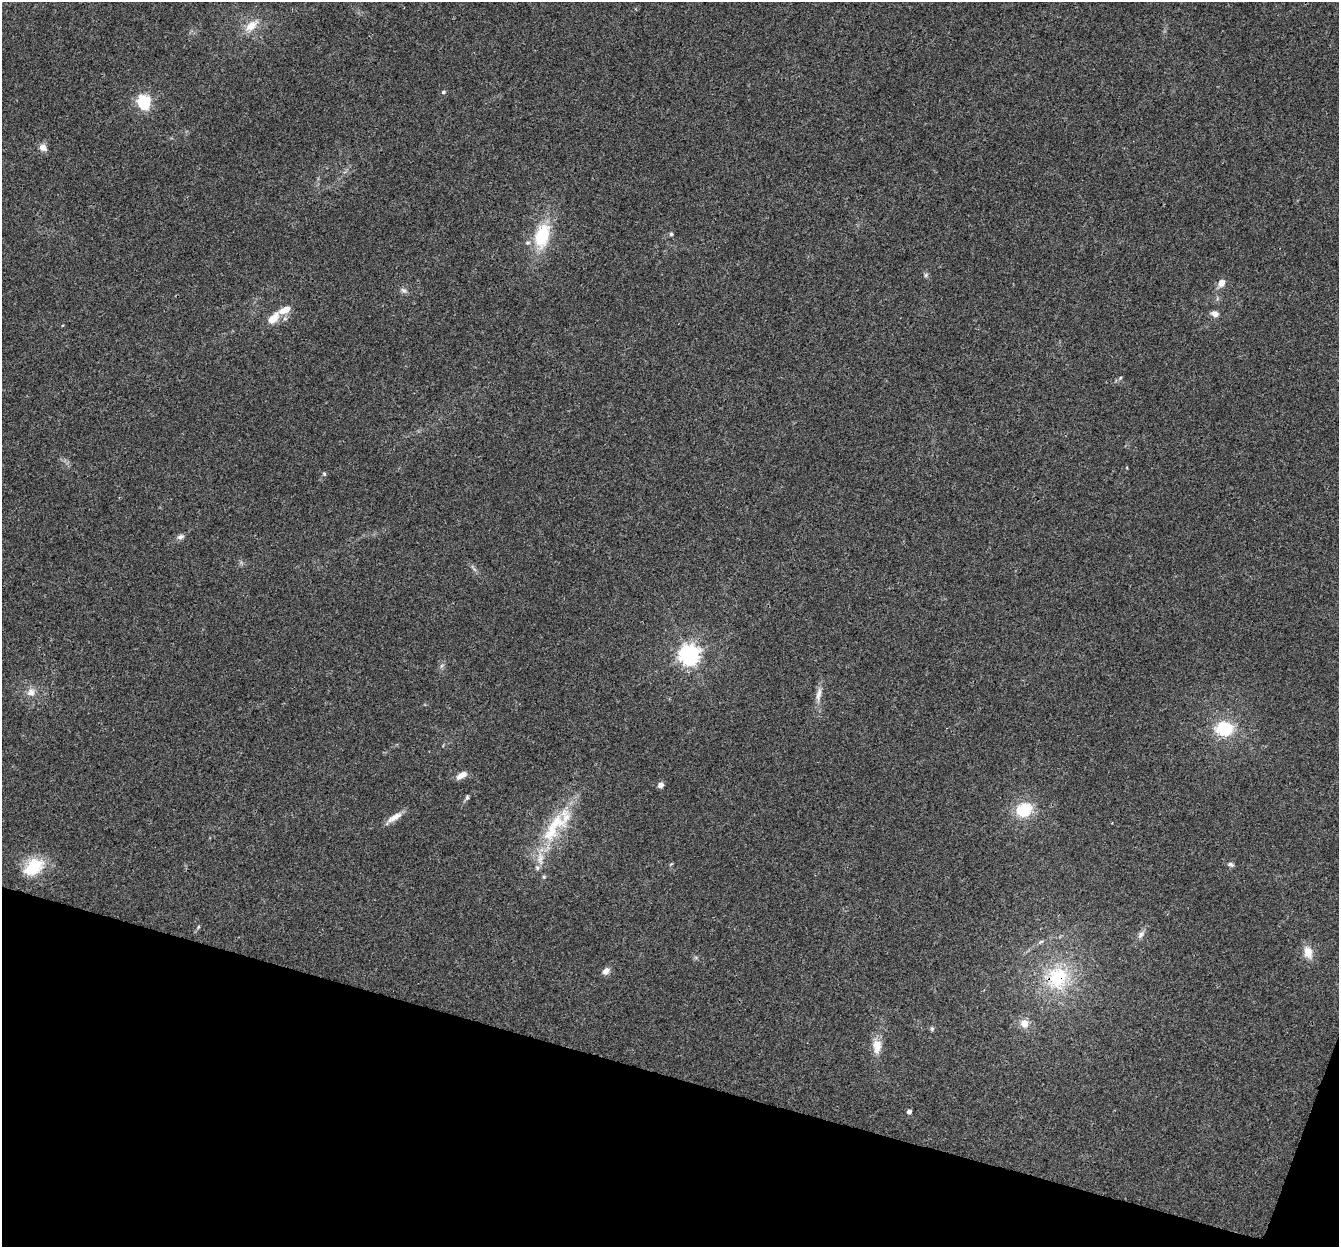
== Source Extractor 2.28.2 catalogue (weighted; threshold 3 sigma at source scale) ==
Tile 15 of 4 x 4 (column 3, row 4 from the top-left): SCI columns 2702-4038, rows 335-1579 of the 5395 x 5585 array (HDU 1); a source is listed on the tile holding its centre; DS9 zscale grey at full resolution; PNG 1341 x 1249 px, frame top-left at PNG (2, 2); no overlay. Shown black and unused: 14% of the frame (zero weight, under 3 of 4 exposures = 5% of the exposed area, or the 3 px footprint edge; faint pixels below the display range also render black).
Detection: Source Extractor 2.28.2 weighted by HDU 2 'WHT'; one run over the whole footprint, this tile lists its part. Background 0.03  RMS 0.0032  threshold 0.0144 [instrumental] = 3 sigma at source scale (4.5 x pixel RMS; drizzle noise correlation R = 1.50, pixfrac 1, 0.0396/0.0396 arcsec/px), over >= 5 px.
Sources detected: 42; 4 inside a brighter listed object's ellipse — not listed separately; the other 38 listed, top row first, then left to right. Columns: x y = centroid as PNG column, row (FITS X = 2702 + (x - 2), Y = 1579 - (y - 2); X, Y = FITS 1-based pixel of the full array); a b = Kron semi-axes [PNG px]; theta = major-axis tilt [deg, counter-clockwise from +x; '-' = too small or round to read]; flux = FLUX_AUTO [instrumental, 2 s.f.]
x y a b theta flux
251 26 21 10 39 4.6
443 92 5 5 - 0.55
144 102 6 6 - 57
43 147 9 7 -29 2.1
671 234 5 5 - 0.51
542 236 30 16 76 16
926 275 6 5 - 0.54
1221 283 9 8 - 2.3
404 290 10 5 -40 0.93
1215 314 9 6 -16 1.8
273 318 16 9 46 4.3
1120 378 5 4 - 0.41
324 474 5 5 - 0.42
181 537 10 7 24 1.1
689 655 7 7 - 190
441 666 7 4 71 0.63
31 692 12 11 - 2.5
819 694 21 7 80 2.5
1224 729 18 15 -2 14
461 775 12 6 30 2.6
660 785 6 5 - 1.5
467 797 7 5 74 0.59
1024 810 19 16 26 11
394 817 22 7 32 2.8
555 823 56 15 54 16
1230 864 8 6 -25 0.84
34 867 26 17 38 12
537 868 8 5 -64 0.8
198 927 6 3 71 0.37
1141 934 13 7 52 1.5
1041 942 8 3 19 0.6
1308 952 16 11 -76 4
606 971 10 7 45 1.7
1057 978 36 34 50 24
1024 1023 11 10 - 3.2
932 1029 6 5 - 0.52
877 1046 19 12 -90 4.2
909 1111 5 4 - 1.2
Overlapping masked pixels (flux is a lower limit): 1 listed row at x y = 1057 978